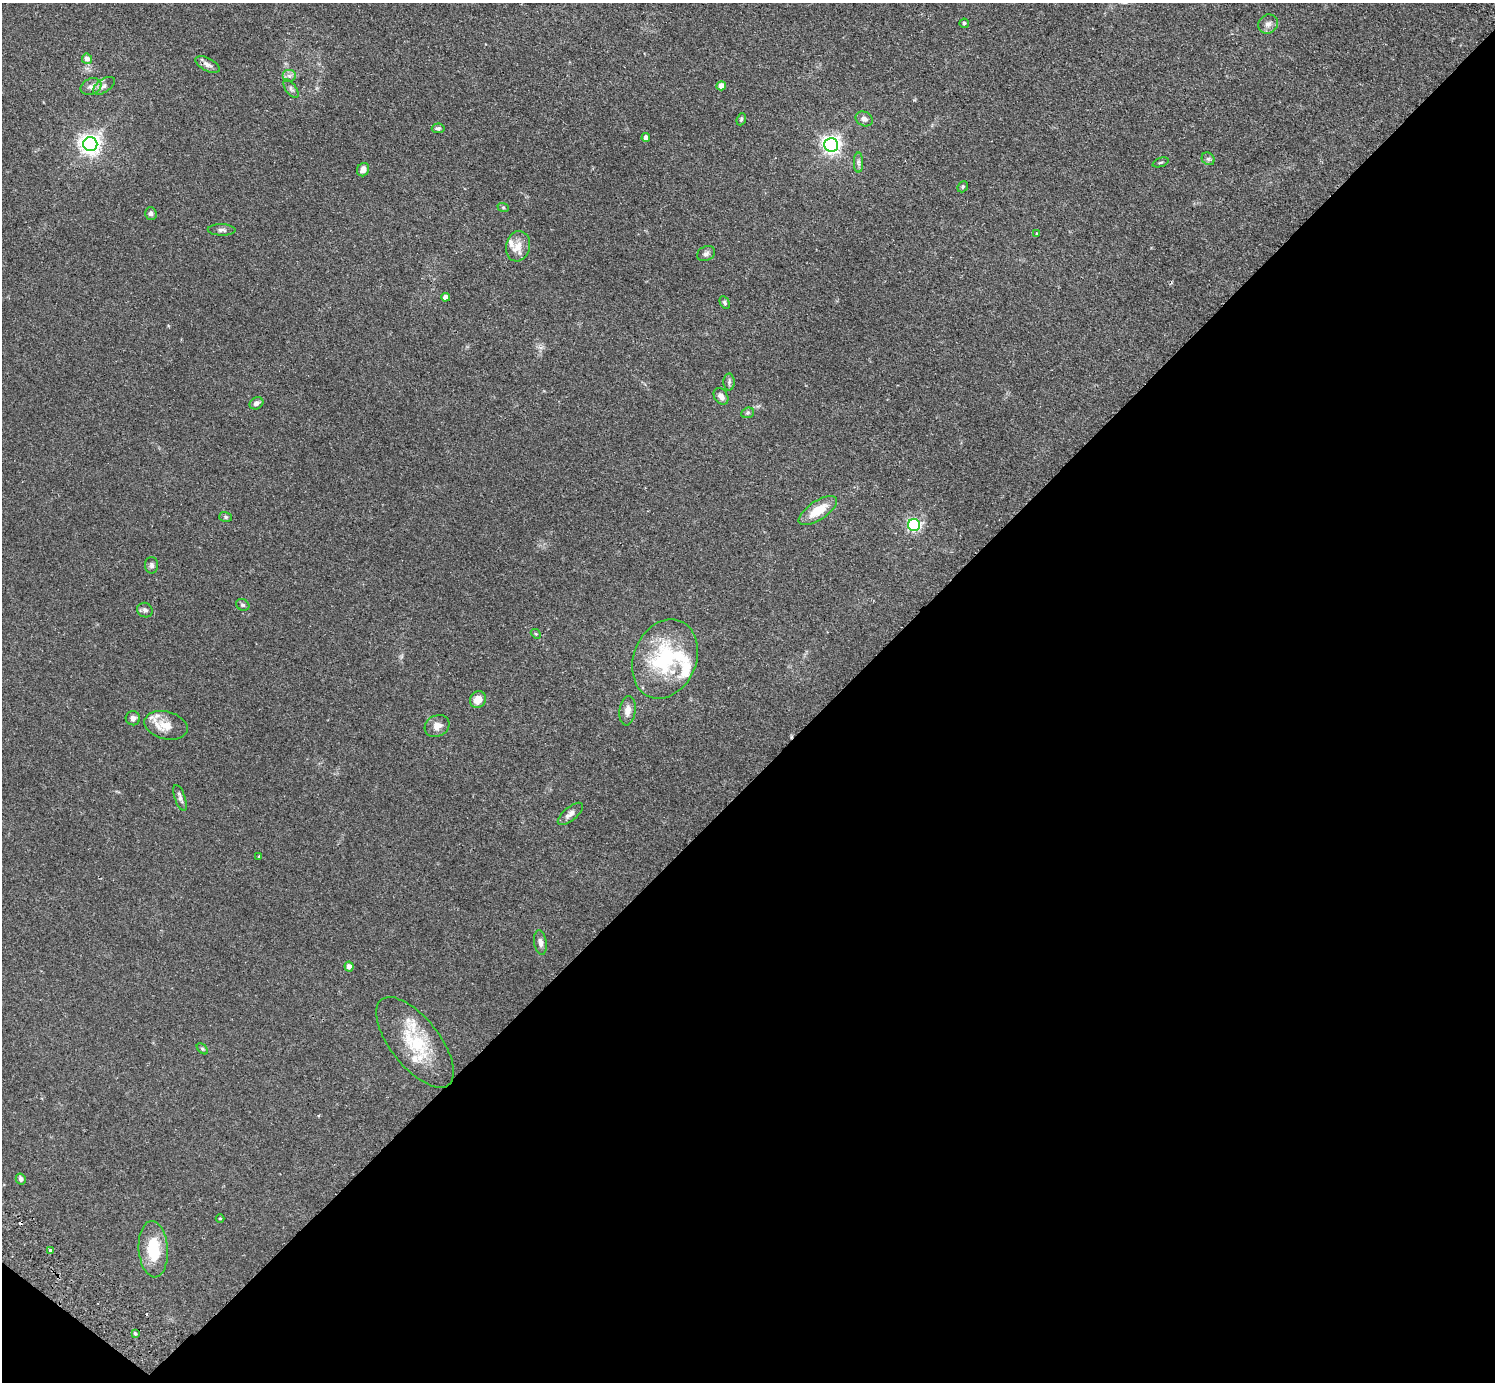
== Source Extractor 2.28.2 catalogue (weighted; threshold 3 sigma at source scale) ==
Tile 15 of 4 x 4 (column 3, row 4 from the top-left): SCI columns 3026-4518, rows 344-1723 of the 6053 x 6064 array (HDU 1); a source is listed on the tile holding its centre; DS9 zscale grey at full resolution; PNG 1497 x 1384 px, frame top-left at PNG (2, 3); each listed source drawn as its Kron ellipse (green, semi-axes under 4 px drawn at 4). Shown black and unused: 45% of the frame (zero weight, under 2 of 3 exposures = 3% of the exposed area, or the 3 px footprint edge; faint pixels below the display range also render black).
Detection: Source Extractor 2.28.2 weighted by HDU 2 'WHT'; one run over the whole footprint, this tile lists its part. Background 0.0814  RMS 0.0058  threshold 0.026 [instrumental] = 3 sigma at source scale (4.5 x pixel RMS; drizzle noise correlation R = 1.50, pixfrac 1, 0.05/0.05 arcsec/px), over >= 5 px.
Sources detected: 63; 1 cosmic-ray / hot-pixel residue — neither listed nor drawn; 5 inside a brighter listed object's ellipse — not listed separately; the other 57 listed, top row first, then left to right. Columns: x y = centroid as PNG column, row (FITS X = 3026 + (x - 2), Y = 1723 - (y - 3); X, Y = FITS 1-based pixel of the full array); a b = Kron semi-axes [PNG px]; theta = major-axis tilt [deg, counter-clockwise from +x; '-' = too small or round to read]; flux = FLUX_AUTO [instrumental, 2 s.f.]
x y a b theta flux
964 23 4 4 - 1.1
1268 24 10 9 - 2.6
87 59 5 5 - 3.1
208 65 13 6 -27 2.5
289 76 7 6 - 1.7
104 86 12 6 34 2.4
721 86 5 4 - 5.9
91 87 10 8 21 2.8
291 89 11 5 -55 1.5
741 119 6 4 68 0.8
864 119 9 7 -26 2.2
438 128 6 5 - 1.2
646 138 4 4 - 2.3
90 144 7 7 - 330
831 145 7 7 - 230
1208 159 7 5 -43 1.2
858 162 10 4 -89 1.4
1160 162 8 2 21 0.61
363 170 7 6 - 3.3
963 187 6 5 - 0.87
503 207 6 3 -19 0.66
151 213 6 5 - 1.7
222 230 14 5 -2 1.9
1037 233 3 3 - 0.46
518 246 15 12 77 5.8
706 254 9 7 25 1.7
445 297 4 4 - 3.4
725 303 7 4 -62 0.99
729 382 8 5 89 1.2
721 396 9 6 -57 2.7
256 403 7 5 31 2.3
748 413 6 5 - 0.92
818 510 22 9 33 12
226 517 6 5 - 0.91
914 525 6 6 - 90
152 565 8 6 -90 1.5
243 605 7 5 -30 1.1
145 610 8 7 - 1.5
536 634 5 4 - 0.67
665 659 41 31 67 49
478 700 9 7 59 5.6
627 711 15 8 83 4.1
133 718 7 7 - 1.9
166 725 22 14 -15 9.7
437 726 13 10 28 4.2
180 798 13 5 -70 1.9
570 814 15 6 39 2.9
259 856 4 2 - 0.38
540 942 12 6 -81 2.3
349 966 5 4 - 3.1
415 1042 54 24 -52 33
202 1049 6 4 -45 0.84
21 1179 6 5 - 1.5
220 1219 4 3 - 0.47
153 1249 28 14 -86 20
51 1251 3 3 - 2.2
135 1334 4 3 - 0.74